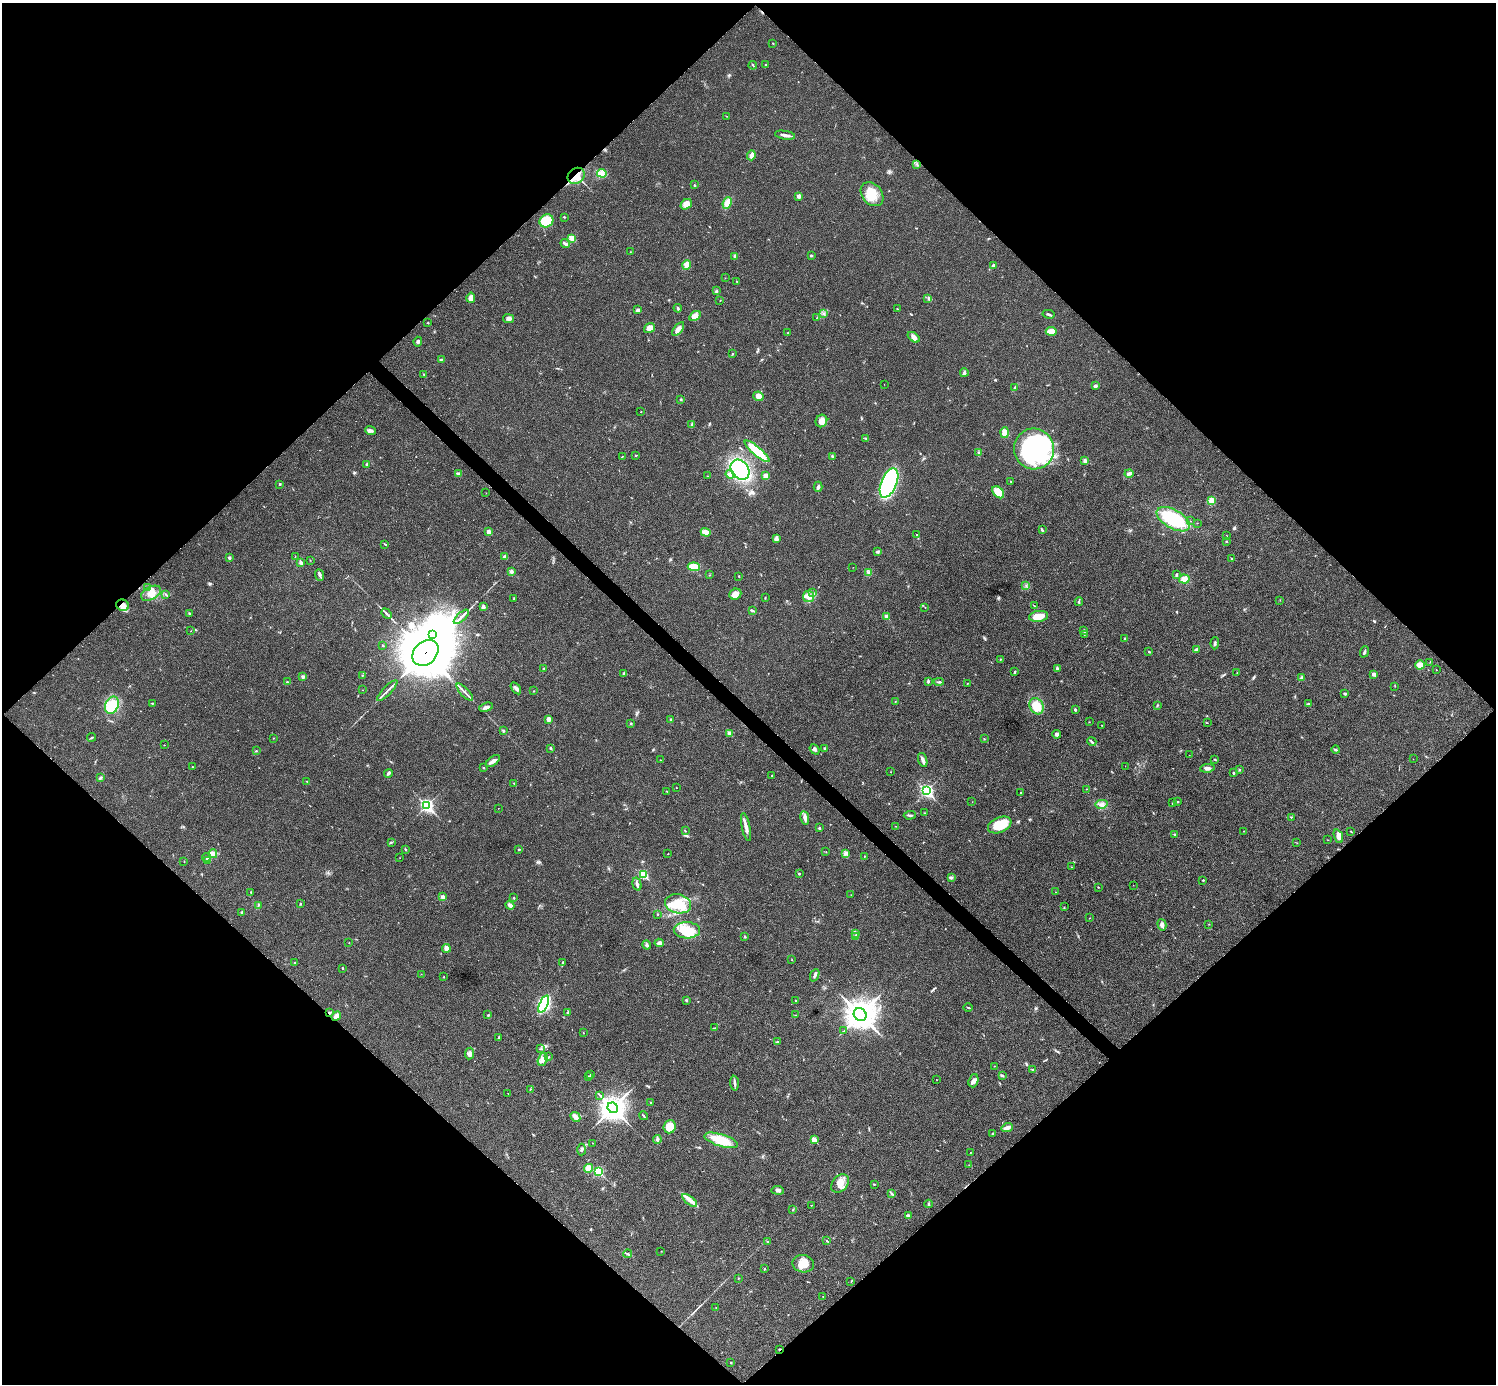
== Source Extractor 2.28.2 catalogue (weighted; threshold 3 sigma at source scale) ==
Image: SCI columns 6-5980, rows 301-5825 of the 5983 x 5983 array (HDU 1 of 3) = the unmasked area's bounding box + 8 px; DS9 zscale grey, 4 x 4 block average (1 PNG px = mean of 4 x 4 image px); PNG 1498 x 1386 px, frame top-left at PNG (2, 3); each listed source drawn as its Kron ellipse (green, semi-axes under 4 px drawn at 4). Shown black and unused: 51% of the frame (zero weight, under 3 of 4 exposures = <1% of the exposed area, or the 3 px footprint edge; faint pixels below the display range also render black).
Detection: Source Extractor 2.28.2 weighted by HDU 2 'WHT'. Background 0.0194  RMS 0.004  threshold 0.0179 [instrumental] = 3 sigma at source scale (4.5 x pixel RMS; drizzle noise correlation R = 1.50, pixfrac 1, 0.05/0.05 arcsec/px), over >= 5 px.
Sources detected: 366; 5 inside a brighter object's white glare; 3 cosmic-ray / hot-pixel residue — neither listed nor drawn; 1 coinciding with a brighter row at this scale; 6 inside a brighter listed object's ellipse — not listed separately; the other 351 listed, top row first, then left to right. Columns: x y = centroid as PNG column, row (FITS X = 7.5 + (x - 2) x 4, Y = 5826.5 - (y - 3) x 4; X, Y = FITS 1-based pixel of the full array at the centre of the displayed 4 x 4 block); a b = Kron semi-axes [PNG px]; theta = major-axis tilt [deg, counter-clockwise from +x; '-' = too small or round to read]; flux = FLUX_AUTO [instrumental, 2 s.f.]
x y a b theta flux
773 43 2 2 - 1.1
753 65 4 2 - 2
765 65 2 2 - 4.7
727 116 2 2 - 0.73
785 135 10 2 -10 9.5
751 155 5 3 - 8.6
917 164 2 2 - 1.1
602 173 5 3 - 7.8
576 176 9 7 38 27
694 185 2 2 - 1.4
872 194 13 10 -51 39
799 196 2 2 - 12
727 203 6 4 69 22
686 204 6 4 39 14
564 217 2 2 - 1.5
546 221 7 6 - 70
572 238 2 2 - 69
565 244 5 3 - 4.7
630 252 2 2 - 0.47
811 255 2 2 - 8.6
735 256 4 3 - 4.3
687 265 5 3 - 8.2
993 265 2 2 - 6.4
725 278 2 2 - 0.55
737 281 2 2 - 0.81
716 291 3 2 - 1.9
471 298 5 3 - 15
928 298 2 2 - 0.85
720 300 2 2 - 0.61
678 308 4 2 - 3.8
897 309 3 2 - 1.1
638 310 3 2 - 6.5
823 313 2 2 - 1.1
1049 314 6 2 -11 4.1
695 316 6 4 32 17
817 317 2 2 - 0.44
509 319 5 3 - 6.9
428 323 2 2 - 1.7
649 328 6 4 37 18
678 329 8 3 52 13
1051 331 5 3 - 26
788 333 2 2 - 0.95
914 337 7 4 -36 11
418 342 5 3 - 4.8
733 354 3 2 - 1.5
441 359 2 2 - 1.8
964 373 4 3 - 4.1
424 374 2 2 - 1.3
884 384 2 2 - 0.46
1095 386 3 2 - 4.9
1015 387 2 2 - 1.7
758 396 5 4 - 13
681 399 2 2 - 3.2
641 412 2 2 - 1
821 421 6 5 - 18
692 425 3 3 - 4.3
370 431 5 3 - 6
1004 433 5 4 - 17
866 438 3 2 - 2
1034 449 20 20 - 450
757 451 16 4 -41 80
978 453 2 2 - 1.2
636 456 2 2 - 1.2
832 456 3 2 - 2.3
622 457 2 2 - 0.66
1085 461 3 2 - 6.7
367 464 3 2 - 2.6
740 470 11 8 -53 260
1129 473 4 3 - 7.1
458 474 4 2 - 5.9
730 474 4 3 - 5.5
708 476 2 2 - 0.66
766 476 4 3 - 9.2
1011 481 2 2 - 1
889 483 15 8 67 290
280 484 2 2 - 2.4
818 487 5 3 - 6.2
998 492 7 5 -47 39
486 493 2 2 - 0.52
1211 501 4 3 - 5.6
1173 519 18 9 -30 130
1191 521 2 2 - 0.48
1197 523 2 2 - 0.68
1042 530 4 2 - 3.7
489 532 2 2 - 32
706 532 5 3 - 17
916 534 2 2 - 0.8
1226 536 2 2 - 0.85
776 539 4 2 - 3.6
1226 542 2 2 - 1.4
385 544 3 2 - 1.8
878 552 4 3 - 3.1
295 557 2 2 - 0.75
505 557 3 3 - 7.7
229 558 3 2 - 4.4
1232 559 2 2 - 2.2
310 560 2 2 - 0.73
301 562 4 2 - 7.5
694 567 6 4 -6 33
853 567 2 2 - 0.43
511 571 3 3 - 6.6
869 573 3 3 - 3.6
1177 574 4 2 - 2.1
320 575 6 2 -68 5
709 575 2 2 - 0.81
739 576 2 2 - 1.2
1184 579 5 4 - 18
1026 585 2 2 - 0.68
147 588 2 2 - 1.6
151 593 11 6 27 24
813 593 2 2 - 2.1
166 594 2 2 - 1.6
735 594 6 5 - 15
809 597 5 5 - 12
765 598 3 2 - 1.5
514 599 3 2 - 1.5
1280 600 2 2 - 0.8
1079 602 4 2 - 2.8
122 605 6 5 - 17
1034 606 2 2 - 0.73
483 607 3 3 - 5.3
925 607 2 2 - 1.2
753 611 4 2 - 2.7
189 613 2 2 - 1.6
387 614 6 2 -48 4.2
1038 616 9 5 8 33
461 617 9 2 43 7.8
887 617 2 2 - 26
1084 630 3 2 - 3.5
191 631 2 2 - 0.63
433 634 3 2 - 150
1084 634 2 2 - 0.84
1125 638 2 2 - 0.86
1215 643 6 2 88 3.6
383 645 2 2 - 2
1196 649 4 3 - 3.5
1149 652 3 2 - 1.6
1364 652 6 2 67 4.8
425 653 15 11 45 19000
1000 659 2 2 - 0.9
1430 662 2 2 - 0.98
1420 665 5 4 - 17
544 668 2 2 - 1
1057 668 3 3 - 2.9
1436 670 2 2 - 0.8
1015 672 3 2 - 2.1
624 673 3 2 - 1.9
1237 673 2 2 - 0.53
1373 674 2 2 - 17
362 675 2 2 - 0.87
303 677 3 3 - 4.4
1302 678 2 2 - 9.3
928 681 3 2 - 3.2
287 682 2 2 - 2.1
939 682 5 2 - 3.1
967 683 2 2 - 0.87
1395 686 2 2 - 0.91
516 688 7 3 -55 8.4
363 690 2 2 - 0.61
387 691 14 2 46 8.3
534 691 2 2 - 1.1
465 692 11 2 -47 7.1
1345 693 3 2 - 3.1
895 702 2 2 - 0.97
152 703 2 2 - 1.4
1309 704 4 2 - 3.5
112 705 9 6 66 56
1157 705 4 2 - 1.9
1036 706 8 6 -63 42
486 707 7 3 18 7.9
1075 709 3 2 - 2.8
548 719 3 3 - 10
671 719 2 2 - 5.9
1089 722 2 2 - 0.7
1207 723 2 2 - 0.67
631 724 2 2 - 2
1102 725 2 2 - 0.6
503 730 2 2 - 1.6
729 733 2 2 - 26
1056 734 4 3 - 5
91 737 4 2 - 2.1
273 738 2 2 - 0.9
984 739 2 2 - 1.2
1092 741 5 2 - 3.5
164 745 2 2 - 0.78
551 748 2 2 - 2.5
824 748 2 2 - 1.9
815 749 6 3 -51 5.1
1336 750 4 2 - 2.9
256 751 3 2 - 1.3
1189 755 2 2 - 0.41
1413 759 2 2 - 0.34
661 760 3 2 - 1.3
923 760 7 2 -71 9.1
1215 760 2 2 - 1.6
493 761 8 3 35 10
1125 766 2 2 - 0.35
192 767 2 2 - 2
483 768 3 2 - 1.7
1207 768 7 3 7 8.7
1239 770 2 2 - 1.7
890 772 2 2 - 0.78
388 773 4 3 - 4
1233 773 2 2 - 2.8
772 776 2 2 - 1.1
100 778 3 2 - 4.4
307 781 2 2 - 1
514 783 2 2 - 1.5
676 788 2 2 - 1.1
1087 789 2 2 - 0.72
667 791 2 2 - 0.77
926 791 3 2 - 470
1020 793 2 2 - 0.98
972 802 2 2 - 0.42
1177 802 2 2 - 1.4
1173 803 2 2 - 0.93
1102 804 6 3 10 6.7
427 805 3 2 - 480
498 808 2 2 - 0.67
924 813 2 2 - 0.88
910 815 6 2 3 3.7
1291 817 3 2 - 1.3
805 818 7 4 -79 8.6
1000 825 12 7 22 57
896 826 2 2 - 0.88
746 827 14 3 -77 13
819 828 2 2 - 2.3
685 831 3 2 - 1.2
1244 831 2 2 - 0.54
1351 831 3 2 - 1.3
1175 835 2 2 - 9.5
1338 836 7 4 -68 10
1328 840 2 2 - 0.62
391 842 2 2 - 1.1
1297 843 2 2 - 0.57
405 849 2 2 - 1.8
519 849 2 2 - 2.2
826 852 2 2 - 1.2
213 854 4 3 - 16
668 854 2 2 - 1
845 854 4 3 - 4.4
864 856 2 2 - 0.92
206 858 4 2 - 3.1
400 858 2 2 - 0.43
184 861 2 2 - 0.64
207 861 4 2 - 3.7
1071 867 2 2 - 0.88
643 874 2 2 - 160
799 874 2 2 - 2.1
951 877 3 2 - 2.4
1203 880 2 2 - 1.7
637 884 7 3 -75 8.3
1133 885 2 2 - 0.44
1098 887 3 2 - 1.1
251 892 2 2 - 1.2
1056 892 2 2 - 0.55
851 895 2 2 - 0.43
443 897 2 2 - 24
513 898 3 2 - 1.4
300 903 2 2 - 1.8
678 904 13 9 -13 41
258 905 2 2 - 1.7
510 905 5 3 - 8.3
1064 907 2 2 - 1.1
242 912 3 2 - 2.4
657 914 2 2 - 1.2
1090 918 2 2 - 0.5
1209 924 2 2 - 0.79
1162 925 6 3 -74 9.7
687 930 13 8 -1 49
856 933 4 2 - 2.8
856 936 3 2 - 2.4
745 937 3 2 - 2.6
349 943 2 2 - 0.72
659 943 5 4 - 5.5
647 945 4 3 - 4.3
446 948 4 3 - 18
792 960 2 2 - 0.57
563 962 2 2 - 1
295 963 3 2 - 1.8
343 968 2 2 - 5
421 974 2 2 - 0.47
815 975 6 3 67 4.9
444 977 2 2 - 1
686 1000 2 2 - 8.1
796 1001 2 2 - 1.2
544 1004 9 4 65 250
968 1007 4 2 - 1.7
568 1012 2 2 - 1.4
329 1013 2 2 - 4
488 1015 2 2 - 1.8
796 1015 2 2 - 0.36
860 1015 7 6 - 3500
336 1016 5 3 - 18
715 1028 2 2 - 0.66
844 1031 3 2 - 1.4
583 1033 2 2 - 0.72
499 1037 2 2 - 1.1
777 1042 4 2 - 4
540 1049 3 2 - 1.8
469 1054 6 4 84 7.1
548 1057 4 2 - 1.9
543 1060 6 4 69 12
994 1066 2 2 - 0.53
1032 1070 4 2 - 2.3
591 1075 3 2 - 3.1
1002 1075 4 2 - 3.9
588 1077 3 2 - 2.1
936 1080 2 2 - 0.6
973 1081 7 4 71 7.5
734 1083 7 2 -86 5.8
530 1089 2 2 - 0.9
508 1093 2 2 - 0.61
600 1095 2 2 - 1
651 1103 3 2 - 1.1
613 1108 5 5 - 2300
643 1116 5 2 - 2.3
575 1117 5 3 - 15
670 1127 7 6 - 31
1007 1127 6 3 19 12
993 1133 2 2 - 1.6
657 1139 4 3 - 5.3
721 1140 17 6 -17 57
814 1140 2 2 - 48
592 1143 2 2 - 0.63
582 1150 6 2 86 4.1
970 1153 2 2 - 0.76
969 1165 2 2 - 0.47
588 1168 4 4 - 18
599 1171 2 2 - 180
840 1183 10 7 49 22
874 1184 2 2 - 1.6
778 1190 6 3 -5 6.3
891 1193 2 2 - 1.3
690 1200 9 4 -39 13
928 1204 4 2 - 2.5
811 1205 2 2 - 0.71
793 1209 3 2 - 1.4
908 1215 4 2 - 3.8
767 1241 2 2 - 1.3
827 1241 3 2 - 1.6
661 1251 2 2 - 0.68
628 1254 4 2 - 2.9
803 1264 11 8 -11 32
764 1269 2 2 - 1.2
738 1278 2 2 - 1.1
851 1282 2 2 - 0.63
823 1297 2 2 - 0.55
716 1307 2 2 - 0.57
780 1349 2 2 - 1.9
731 1363 2 2 - 1.5
Overlapping masked pixels (flux is a lower limit): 6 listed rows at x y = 576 176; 122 605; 425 653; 329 1013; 336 1016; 780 1349
Diffuse or blended objects may show on this block-average render without a row.